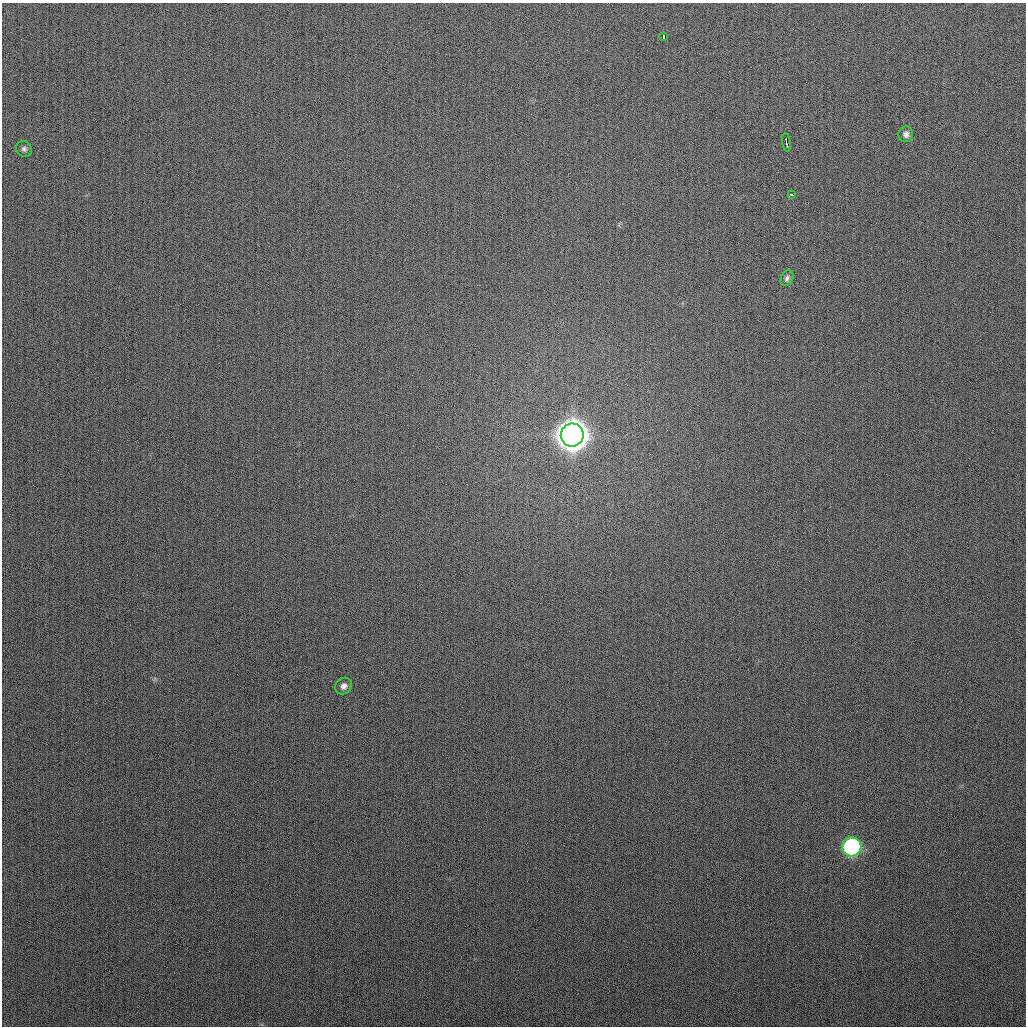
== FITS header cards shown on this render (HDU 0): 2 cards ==
NAXIS1  =                 1024
NAXIS2  =                 1024

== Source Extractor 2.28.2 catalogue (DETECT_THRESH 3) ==
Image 1024 x 1024 px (HDU 0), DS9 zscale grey, 1 PNG px = 1 image px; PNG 1028 x 1028 px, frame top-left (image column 1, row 1024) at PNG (2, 3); each listed source drawn as its Kron ellipse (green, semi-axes under 4 px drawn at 4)
Background 274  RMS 11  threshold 31.6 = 3 sigma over >= 5 px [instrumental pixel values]
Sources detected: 9; all 9 listed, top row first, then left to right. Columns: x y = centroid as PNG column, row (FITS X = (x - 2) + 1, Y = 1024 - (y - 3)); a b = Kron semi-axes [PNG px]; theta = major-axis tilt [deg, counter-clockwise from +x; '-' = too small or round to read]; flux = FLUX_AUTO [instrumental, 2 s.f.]
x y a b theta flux
663 36 4 3 - 1.0e+04
906 134 8 7 - 2.9e+03
786 143 9 3 -81 1.1e+04
24 149 8 7 - 2.0e+03
791 194 3 3 - 1.8e+03
787 278 8 6 63 1.9e+03
572 435 11 11 - 1.6e+06
344 686 9 7 40 3.3e+03
852 847 9 9 - 1.3e+05